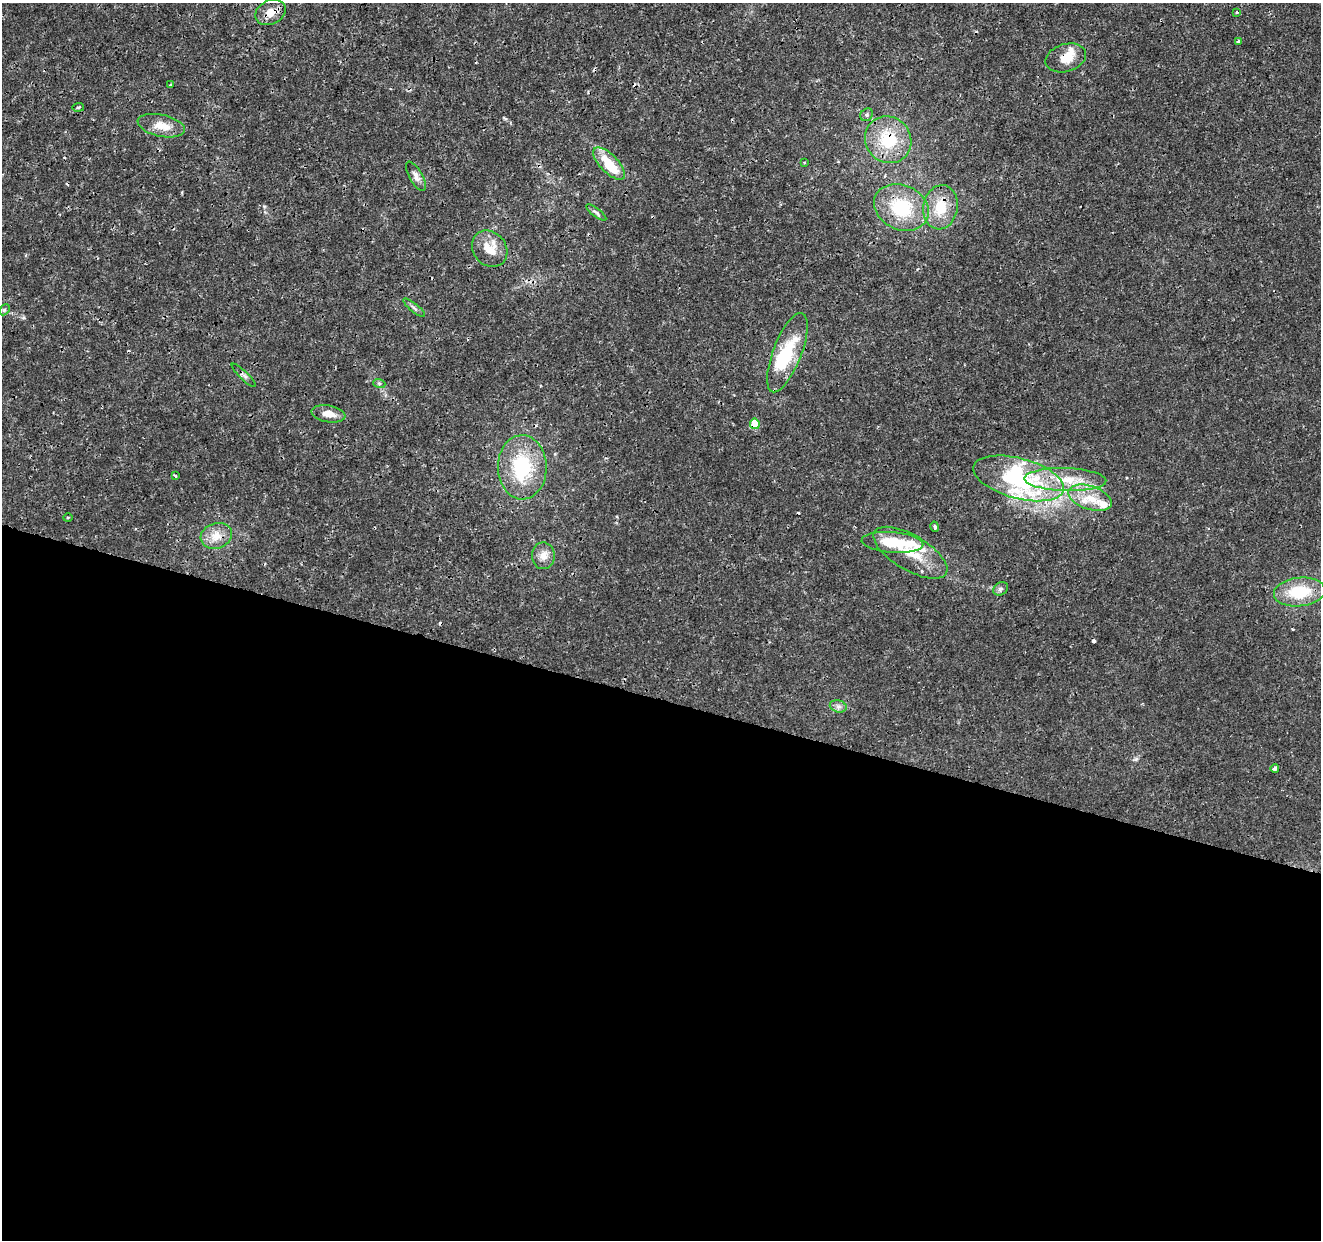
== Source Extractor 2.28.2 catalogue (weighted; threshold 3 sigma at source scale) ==
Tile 14 of 4 x 4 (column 2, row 4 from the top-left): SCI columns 1320-2638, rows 219-1456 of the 5285 x 5452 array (HDU 1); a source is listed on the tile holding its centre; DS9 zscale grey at full resolution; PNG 1323 x 1242 px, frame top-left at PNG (2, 3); each listed source drawn as its Kron ellipse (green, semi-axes under 4 px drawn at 4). Shown black and unused: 44% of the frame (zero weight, under 3 of 4 exposures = <1% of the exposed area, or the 3 px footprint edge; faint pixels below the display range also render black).
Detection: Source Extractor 2.28.2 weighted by HDU 2 'WHT'; one run over the whole footprint, this tile lists its part. Background 0.00236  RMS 7.8e-04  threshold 0.00352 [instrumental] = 3 sigma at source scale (4.5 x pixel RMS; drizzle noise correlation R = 1.50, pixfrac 1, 0.0396/0.0396 arcsec/px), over >= 5 px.
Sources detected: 53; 3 inside a brighter object's white glare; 6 cosmic-ray / hot-pixel residue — neither listed nor drawn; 6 inside a brighter listed object's ellipse — not listed separately; the other 38 listed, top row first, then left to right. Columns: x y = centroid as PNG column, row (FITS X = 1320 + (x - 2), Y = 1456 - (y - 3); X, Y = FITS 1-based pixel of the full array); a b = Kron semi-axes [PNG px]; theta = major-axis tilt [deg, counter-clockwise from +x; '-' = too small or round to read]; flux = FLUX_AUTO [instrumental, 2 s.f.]
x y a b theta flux
270 12 16 12 26 0.92
1237 12 3 3 - 0.09
1238 41 3 3 - 0.16
1066 58 21 13 17 1.2
170 85 3 3 - 0.094
78 107 6 3 8 0.1
867 115 7 5 48 0.16
161 126 24 11 -12 1.2
888 140 24 22 -47 3.5
804 162 4 2 - 0.055
609 164 21 9 -46 2
416 176 16 6 -60 0.43
901 207 28 22 -25 4.3
940 207 22 17 80 2.2
596 212 12 4 -37 0.19
490 249 19 16 -49 1.6
414 308 13 3 -39 0.18
4 310 6 4 45 0.12
787 353 42 14 69 3.6
244 375 16 3 -44 0.19
379 383 6 4 -18 0.12
328 414 17 8 -10 0.81
755 424 5 5 - 1.5
522 467 32 24 -89 5
175 476 3 3 - 0.12
1019 478 47 20 -15 9.2
1065 480 41 11 -2 2.6
1090 498 22 11 -18 1.7
68 518 4 3 - 0.08
935 527 5 3 - 0.13
216 536 16 12 19 1
892 542 31 10 -4 3.1
910 553 41 17 -30 3
543 556 13 11 89 0.68
1000 589 8 6 31 0.2
1299 592 26 14 6 3.1
838 706 8 6 -15 0.29
1275 768 4 4 - 0.43
Overlapping masked pixels (flux is a lower limit): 6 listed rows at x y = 270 12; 1066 58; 888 140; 901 207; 755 424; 910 553
Unlisted compact peaks at least as high as the median listed source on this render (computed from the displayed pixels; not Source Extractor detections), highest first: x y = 1136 759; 505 119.